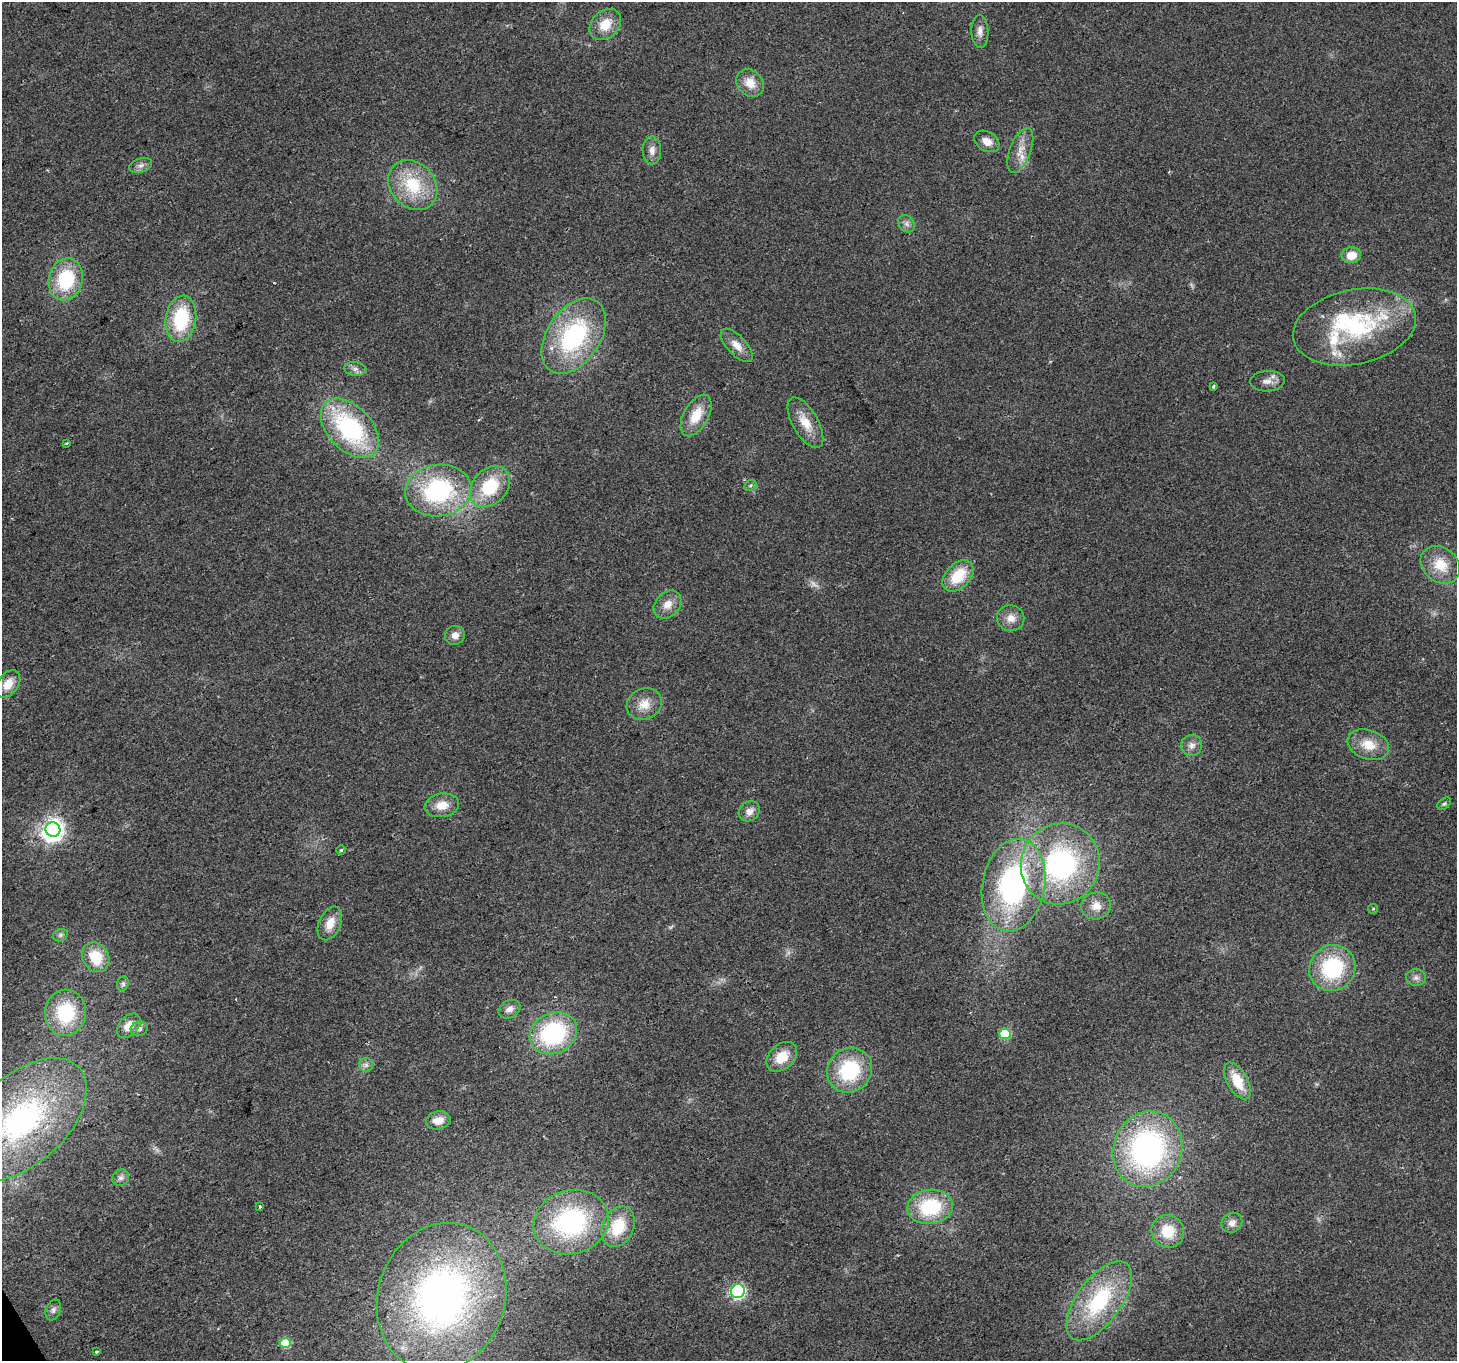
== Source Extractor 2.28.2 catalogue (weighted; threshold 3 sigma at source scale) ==
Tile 7 of 4 x 4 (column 3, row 2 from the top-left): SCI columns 2909-4363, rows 2827-4185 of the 5820 x 5713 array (HDU 1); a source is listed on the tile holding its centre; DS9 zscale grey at full resolution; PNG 1459 x 1363 px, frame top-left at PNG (2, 2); each listed source drawn as its Kron ellipse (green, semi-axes under 4 px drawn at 4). Shown black and unused: <1% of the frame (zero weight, under 2 of 3 exposures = <1% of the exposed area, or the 3 px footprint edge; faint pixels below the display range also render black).
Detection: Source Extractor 2.28.2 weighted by HDU 2 'WHT'; one run over the whole footprint, this tile lists its part. Background 0.0337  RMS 0.0077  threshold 0.0345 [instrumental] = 3 sigma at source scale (4.5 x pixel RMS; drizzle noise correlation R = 1.50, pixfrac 1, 0.0396/0.0396 arcsec/px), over >= 5 px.
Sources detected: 83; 1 too faint to see at this stretch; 2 inside a brighter object's white glare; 2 cosmic-ray / hot-pixel residue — neither listed nor drawn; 3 inside a brighter listed object's ellipse — not listed separately; the other 75 listed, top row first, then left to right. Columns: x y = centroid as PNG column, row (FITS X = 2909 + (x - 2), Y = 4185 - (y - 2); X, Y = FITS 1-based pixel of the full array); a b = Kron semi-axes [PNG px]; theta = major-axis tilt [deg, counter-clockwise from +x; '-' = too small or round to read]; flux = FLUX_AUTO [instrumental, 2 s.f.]
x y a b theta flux
605 24 18 13 44 16
980 31 16 8 -87 5.5
750 83 15 12 -45 11
987 141 13 9 -31 7.1
652 150 14 9 -89 5.4
1020 150 24 10 69 11
141 165 11 7 19 3.4
413 185 27 22 -47 40
906 224 9 7 -54 3.1
1351 255 10 8 7 11
66 279 21 17 75 48
181 319 23 15 81 49
1354 327 62 37 12 100
574 336 42 26 56 100
737 345 21 9 -47 8.8
355 369 11 7 -6 3.6
1267 381 17 10 4 6.2
1213 386 4 3 - 1.2
696 415 23 12 61 18
805 423 28 12 -60 15
350 428 35 22 -46 100
67 443 4 3 - 0.86
750 485 6 5 - 1.5
490 487 23 17 47 38
438 491 33 26 6 98
1440 565 21 17 -38 20
958 576 18 12 45 26
668 604 16 12 46 8.9
1011 618 13 13 - 7.7
455 635 10 9 - 5.6
8 684 15 10 55 11
644 704 18 15 26 12
1192 745 10 10 - 4.9
1368 745 21 14 -20 16
1444 804 8 5 41 1.5
442 805 17 11 9 12
749 811 11 9 36 5.6
53 829 7 7 - 490
341 850 4 4 - 1
1060 864 41 39 62 150
1013 885 47 31 79 160
1096 906 15 13 13 9.2
1373 909 5 4 - 0.88
330 923 18 11 65 11
60 935 8 6 21 2
96 957 15 13 -58 23
1332 968 24 22 45 65
1416 978 10 8 0 3.6
123 984 7 5 71 2
509 1009 11 8 30 5
65 1013 23 20 82 47
129 1026 14 9 48 9.3
139 1029 8 7 - 2.9
553 1033 24 20 26 91
1005 1034 5 5 - 41
782 1057 17 12 43 15
366 1065 7 7 - 2.5
850 1070 23 21 44 53
1237 1081 20 10 -60 21
23 1119 77 44 43 190
438 1120 12 9 12 8.9
1148 1149 38 34 66 190
121 1178 9 8 - 3.1
260 1207 3 3 - 1.3
930 1207 23 17 7 51
571 1222 38 32 17 110
1232 1223 11 9 39 5.1
618 1227 21 15 67 29
1168 1231 17 16 - 20
738 1291 7 6 - 170
442 1297 75 63 71 310
1099 1301 46 22 54 74
53 1310 11 7 67 3
285 1343 5 5 - 35
96 1352 3 3 - 2.5
Isophote crosses this tile's border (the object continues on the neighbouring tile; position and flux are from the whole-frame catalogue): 1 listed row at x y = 23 1119